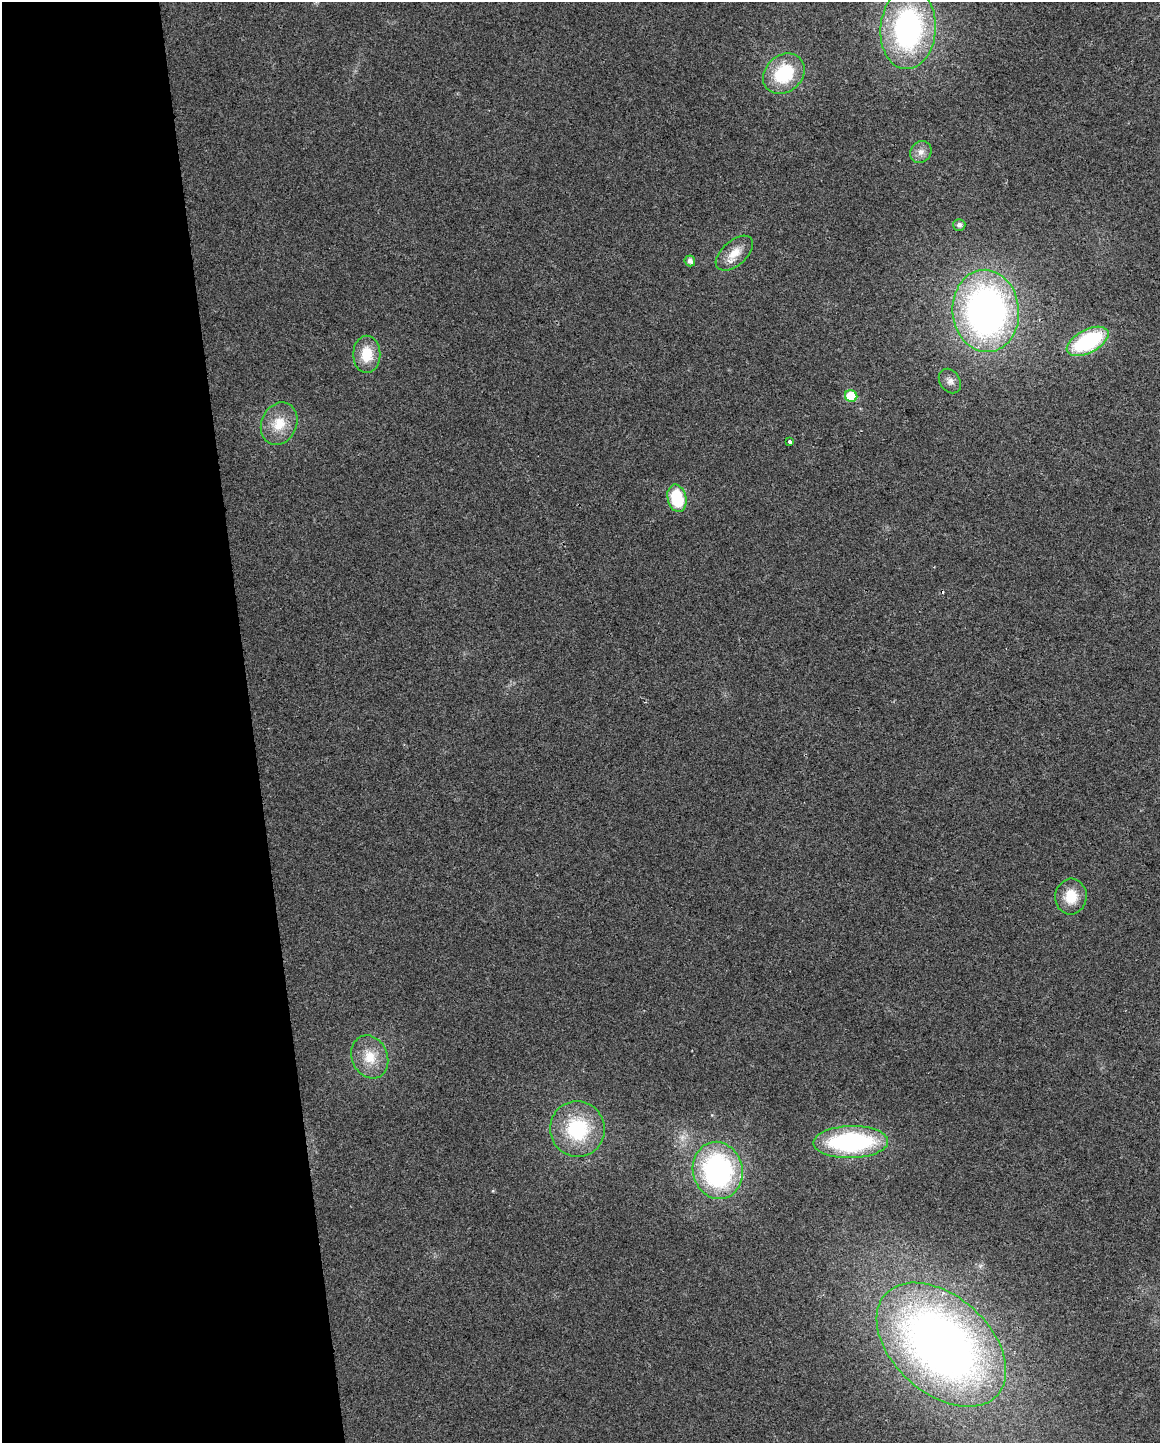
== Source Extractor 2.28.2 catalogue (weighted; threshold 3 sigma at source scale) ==
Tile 5 of 4 x 3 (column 1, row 2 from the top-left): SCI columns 1-1158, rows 1496-2936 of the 4632 x 4387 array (HDU 1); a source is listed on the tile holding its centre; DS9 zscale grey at full resolution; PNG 1162 x 1445 px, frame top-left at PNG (2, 2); each listed source drawn as its Kron ellipse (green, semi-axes under 4 px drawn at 4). Shown black and unused: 22% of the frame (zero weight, under 2 of 3 exposures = <1% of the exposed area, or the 3 px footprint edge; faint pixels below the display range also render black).
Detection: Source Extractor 2.28.2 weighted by HDU 2 'WHT'; one run over the whole footprint, this tile lists its part. Background 0.0281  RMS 0.0062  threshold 0.0281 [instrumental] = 3 sigma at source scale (4.5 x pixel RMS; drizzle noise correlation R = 1.50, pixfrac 1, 0.0396/0.0396 arcsec/px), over >= 5 px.
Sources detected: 21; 1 cosmic-ray / hot-pixel residue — neither listed nor drawn; the other 20 listed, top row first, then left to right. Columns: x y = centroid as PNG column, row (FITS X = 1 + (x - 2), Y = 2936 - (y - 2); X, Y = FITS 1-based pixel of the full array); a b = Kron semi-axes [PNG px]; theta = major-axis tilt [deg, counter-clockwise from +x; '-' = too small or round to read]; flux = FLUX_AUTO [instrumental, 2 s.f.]
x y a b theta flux
908 29 40 27 86 140
784 74 22 18 40 35
921 152 11 10 - 4.4
959 225 6 6 - 2.2
734 253 22 12 41 10
690 261 5 5 - 3.1
986 311 41 33 -85 260
1088 341 23 11 27 63
367 354 18 13 -90 16
950 381 13 10 -56 3.9
851 396 6 6 - 25
279 424 22 17 66 15
790 442 3 3 - 6.1
677 498 14 9 -77 30
1071 897 18 16 85 14
370 1057 22 17 -66 15
577 1129 28 27 - 48
851 1142 37 16 2 95
718 1170 29 24 -77 120
941 1345 75 48 -42 490